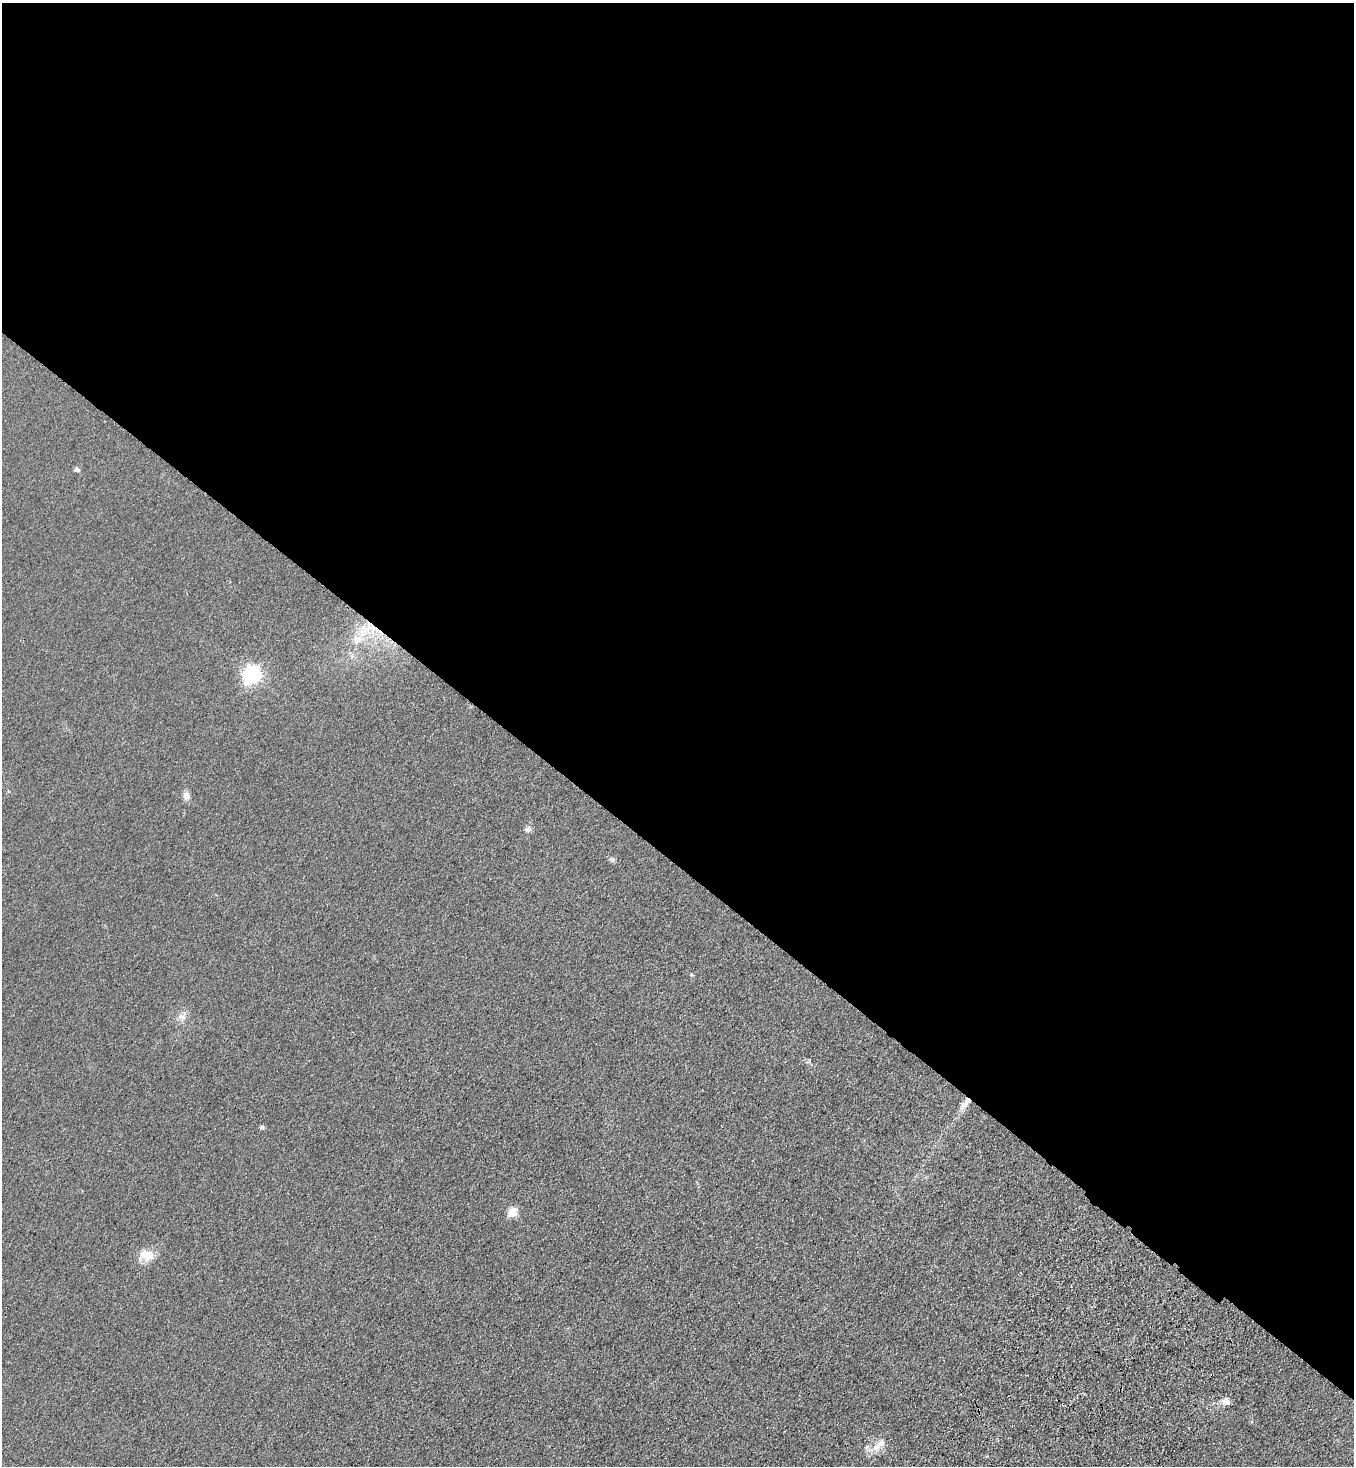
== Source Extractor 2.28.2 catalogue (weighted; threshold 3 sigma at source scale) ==
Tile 3 of 4 x 4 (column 3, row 1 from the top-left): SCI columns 2960-4311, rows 4472-5935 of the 6057 x 6013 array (HDU 1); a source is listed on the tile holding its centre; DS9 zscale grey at full resolution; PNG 1356 x 1468 px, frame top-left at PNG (2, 3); no overlay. Shown black and unused: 59% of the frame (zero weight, under 3 of 4 exposures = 6% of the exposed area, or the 3 px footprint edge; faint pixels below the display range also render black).
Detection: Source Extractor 2.28.2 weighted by HDU 2 'WHT'; one run over the whole footprint, this tile lists its part. Background 0.0553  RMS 0.0075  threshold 0.0337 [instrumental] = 3 sigma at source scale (4.5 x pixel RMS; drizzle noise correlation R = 1.50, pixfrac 1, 0.05/0.05 arcsec/px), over >= 5 px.
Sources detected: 15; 1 cosmic-ray / hot-pixel residue — not listed; the other 14 listed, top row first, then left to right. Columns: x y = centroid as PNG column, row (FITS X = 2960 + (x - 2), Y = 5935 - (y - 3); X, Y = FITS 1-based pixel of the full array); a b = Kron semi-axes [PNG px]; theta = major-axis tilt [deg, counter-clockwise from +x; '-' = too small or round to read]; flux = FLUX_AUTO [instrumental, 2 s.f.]
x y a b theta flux
77 469 7 5 -23 1.8
357 639 14 11 88 9.5
252 674 8 7 - 230
186 796 11 8 -77 3.9
528 829 8 6 18 2.9
692 975 5 4 - 0.88
181 1017 12 8 -48 4.3
966 1102 13 7 59 6.2
262 1127 6 5 - 1.2
512 1212 6 6 - 22
147 1255 17 12 -11 12
1021 1273 3 2 - 0.52
1227 1402 11 8 -10 3.5
877 1446 19 8 43 7.5
Unlisted compact peaks at least as high as the median listed source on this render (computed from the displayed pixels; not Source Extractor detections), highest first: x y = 612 860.